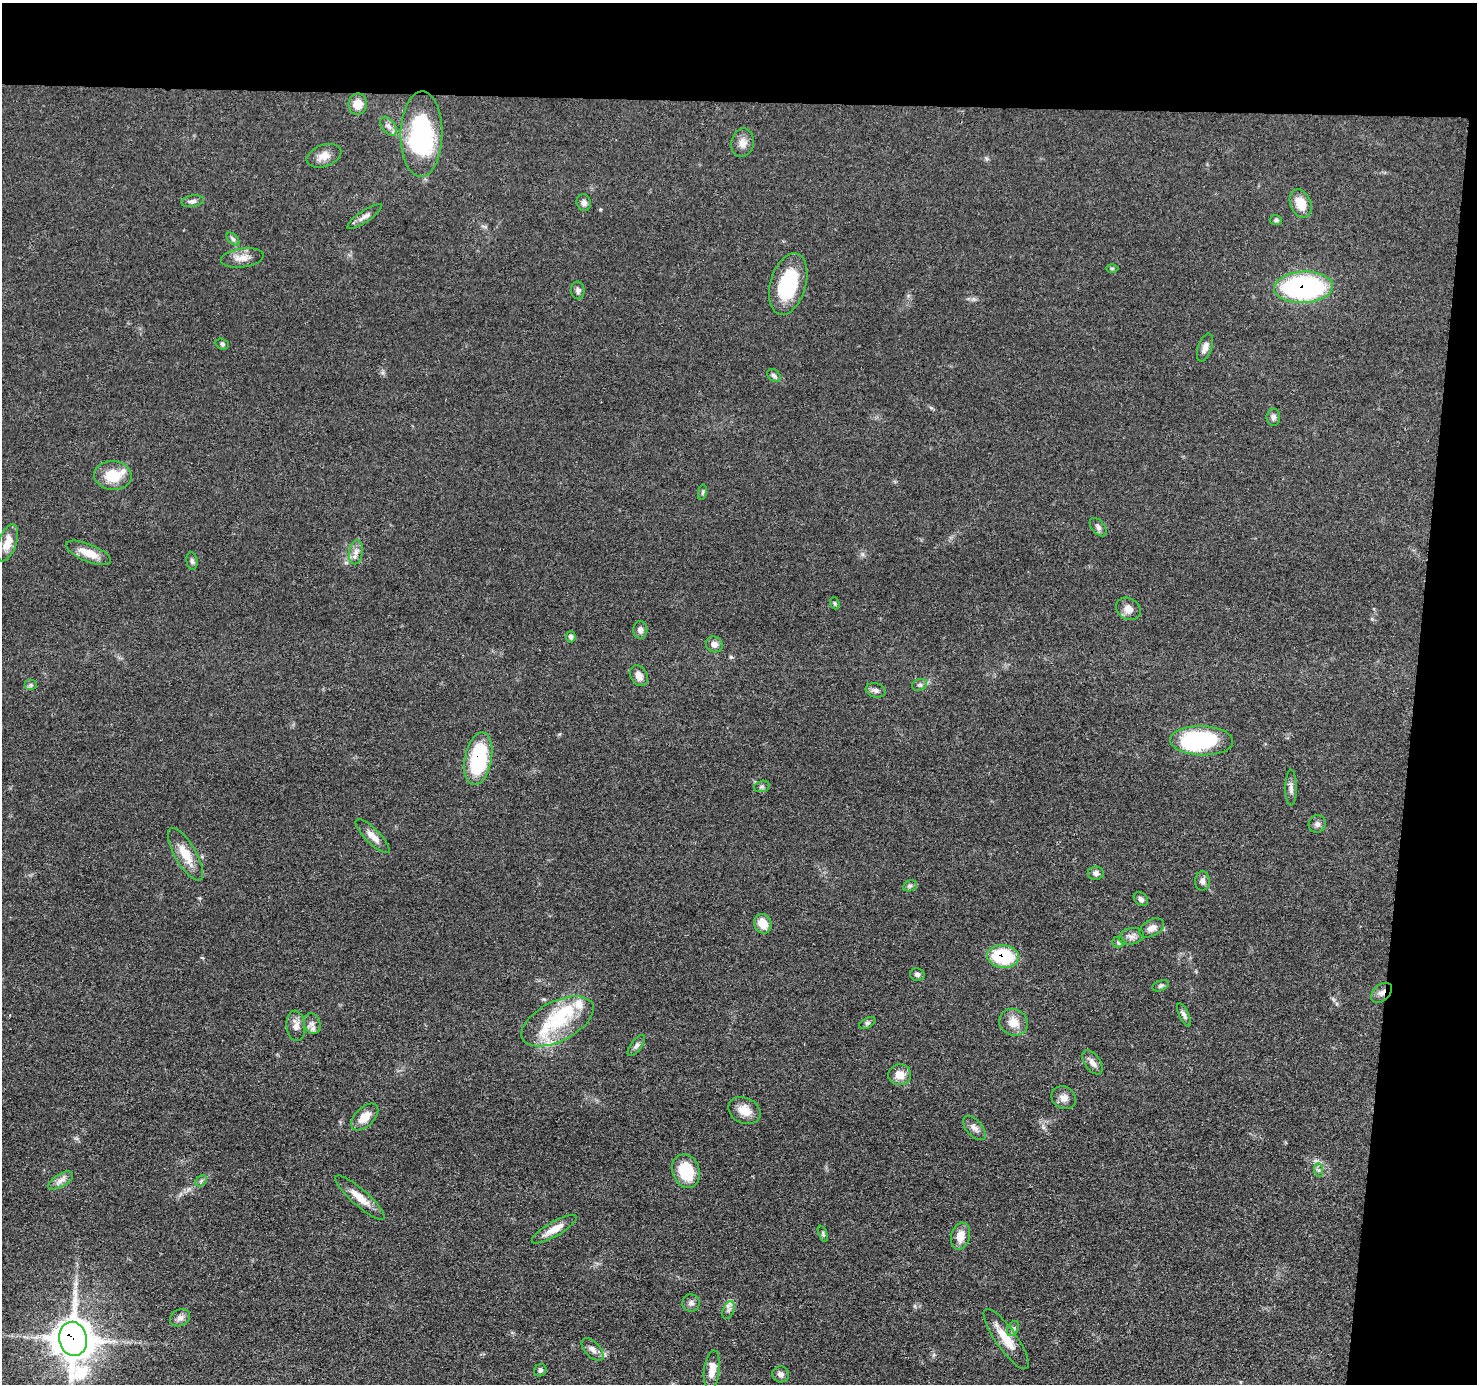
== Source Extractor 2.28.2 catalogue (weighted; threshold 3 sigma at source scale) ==
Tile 3 of 3 x 3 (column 3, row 1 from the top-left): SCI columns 2956-4430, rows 2967-4348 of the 4434 x 4459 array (HDU 1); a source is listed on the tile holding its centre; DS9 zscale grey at full resolution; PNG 1479 x 1386 px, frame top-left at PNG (2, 3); each listed source drawn as its Kron ellipse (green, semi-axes under 4 px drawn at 4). Shown black and unused: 11% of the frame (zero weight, under 3 of 4 exposures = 1% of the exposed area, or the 3 px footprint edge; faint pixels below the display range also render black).
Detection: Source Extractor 2.28.2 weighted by HDU 2 'WHT'; one run over the whole footprint, this tile lists its part. Background 0.0473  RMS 0.005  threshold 0.0225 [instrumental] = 3 sigma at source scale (4.5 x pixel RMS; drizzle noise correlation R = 1.50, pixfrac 1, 0.05/0.05 arcsec/px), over >= 5 px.
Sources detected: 92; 2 inside a brighter object's white glare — neither listed nor drawn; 4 inside a brighter listed object's ellipse — not listed separately; the other 86 listed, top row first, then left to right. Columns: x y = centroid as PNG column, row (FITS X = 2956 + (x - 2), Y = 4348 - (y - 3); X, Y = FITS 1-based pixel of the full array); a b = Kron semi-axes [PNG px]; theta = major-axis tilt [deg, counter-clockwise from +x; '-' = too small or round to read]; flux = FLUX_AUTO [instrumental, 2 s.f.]
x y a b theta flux
358 104 10 9 - 6.6
389 126 11 6 -53 2.1
421 134 43 21 89 68
743 143 14 11 79 4
324 156 18 10 20 4.7
192 201 11 6 9 1.8
584 203 8 7 - 1.9
1301 204 14 10 -68 8.5
364 217 20 6 35 2.6
1276 220 6 5 - 0.81
233 239 8 4 -45 1.1
242 258 21 9 8 5.1
1112 268 6 4 -1 0.73
788 284 31 18 74 34
1303 287 29 15 3 97
578 290 9 6 -86 1.4
222 344 7 5 -18 0.97
1205 348 15 7 71 2.7
774 376 8 5 -40 1.3
1273 417 8 7 - 1.6
113 476 19 14 -4 13
702 492 8 3 80 0.76
1098 527 11 6 -50 1.7
7 543 19 9 70 6.2
356 552 12 7 81 2.9
88 553 24 8 -22 7.6
192 561 9 5 -82 1.3
835 603 6 4 -69 0.74
1128 609 13 10 -33 4.2
640 630 9 7 -89 2
571 637 6 4 76 1.1
714 644 8 7 - 3.2
639 676 11 8 -59 3.4
30 685 6 5 - 1.1
920 685 8 5 18 1.2
876 690 10 7 -17 1.8
1202 741 31 14 -2 48
478 759 27 13 79 38
762 786 8 5 17 0.99
1291 788 18 5 -90 2.3
1317 824 9 8 - 1.7
373 836 23 7 -45 4.5
185 854 30 10 -60 9.8
1096 873 8 7 - 2
1202 881 10 7 84 1.7
910 886 7 5 20 0.97
1141 899 8 6 -41 1.7
763 924 10 8 -67 7
1152 928 13 8 29 3.3
1131 936 13 8 13 2.6
1118 942 6 5 - 0.98
1003 956 16 11 -7 31
917 974 7 6 - 1.4
1161 986 9 5 22 0.99
1382 993 12 8 41 2.9
1184 1015 12 4 -65 1.5
557 1021 39 20 27 27
1014 1022 15 13 -24 6.6
867 1023 9 5 26 1.1
312 1024 10 8 -69 2.6
296 1026 15 9 -84 3.8
636 1045 12 5 53 1.5
1092 1062 14 7 -55 2.7
900 1075 11 10 - 5.1
1064 1098 13 11 -31 3.3
744 1111 17 12 -24 6.6
365 1117 16 9 44 6.6
974 1128 15 8 -48 2.7
1319 1170 7 4 -89 1
686 1171 17 13 -69 19
61 1180 14 6 31 2.7
201 1181 6 5 - 0.89
360 1198 32 8 -41 7.7
554 1229 25 7 30 6.3
823 1234 9 4 -69 0.91
960 1236 13 9 76 6.1
691 1303 8 8 - 1.8
729 1310 9 5 68 1.6
180 1318 10 8 29 2.3
1013 1329 8 5 63 1.2
73 1339 17 14 -81 1300
1006 1339 36 10 -55 9.9
593 1349 14 7 -47 2.7
540 1370 6 6 - 1.3
712 1370 19 8 83 5.7
781 1374 8 8 - 2.1
Overlapping masked pixels (flux is a lower limit): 5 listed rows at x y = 1303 287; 478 759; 1003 956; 1382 993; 73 1339